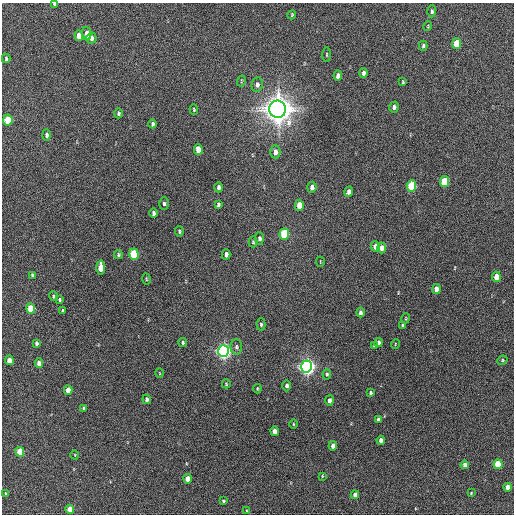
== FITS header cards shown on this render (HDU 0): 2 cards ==
NAXIS1  =                  512 / Axis length
NAXIS2  =                  512 / Axis length

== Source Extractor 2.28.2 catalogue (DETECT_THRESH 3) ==
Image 512 x 512 px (HDU 0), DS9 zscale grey, 1 PNG px = 1 image px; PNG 516 x 516 px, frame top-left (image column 1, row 512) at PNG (2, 3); each listed source drawn as its Kron ellipse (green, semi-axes under 4 px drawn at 4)
Background 517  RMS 14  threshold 43.1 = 3 sigma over >= 5 px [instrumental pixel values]
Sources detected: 96; all 96 listed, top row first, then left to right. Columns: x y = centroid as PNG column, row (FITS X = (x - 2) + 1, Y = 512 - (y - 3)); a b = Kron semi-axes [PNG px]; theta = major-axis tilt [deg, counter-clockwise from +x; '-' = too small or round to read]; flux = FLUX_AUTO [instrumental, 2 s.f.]
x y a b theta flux
54 4 4 3 - 1.1e+03
432 11 6 4 89 1.7e+03
292 15 4 3 - 1.0e+03
428 26 5 3 - 7.7e+02
87 34 7 4 -76 6.5e+03
79 36 5 4 - 9.5e+03
91 38 5 5 - 5.6e+03
457 43 5 4 - 2.8e+04
423 46 5 3 - 1.7e+03
327 54 7 3 90 1.1e+03
6 58 5 3 - 1.6e+03
363 73 5 3 - 2.9e+03
338 76 5 4 - 4.4e+03
241 81 5 3 - 8.7e+02
403 82 3 3 - 8.4e+02
257 85 7 5 83 3.2e+03
394 107 6 4 74 2.8e+03
277 109 9 8 - 1.6e+06
194 110 5 4 - 9.7e+02
118 113 5 4 - 1.6e+03
8 120 5 4 - 2.9e+04
153 124 4 3 - 2.1e+03
47 135 5 4 - 3.0e+03
198 149 5 4 - 1.1e+04
275 152 6 5 - 5.9e+03
445 182 5 4 - 4.0e+04
411 186 6 4 85 5.6e+04
219 187 5 4 - 3.7e+03
312 187 5 4 - 3.5e+03
349 192 5 4 - 4.2e+03
164 204 6 4 -87 2.0e+03
218 204 4 3 - 1.7e+03
299 205 5 4 - 1.4e+04
153 213 4 3 - 2.8e+03
179 231 5 4 - 1.4e+03
284 234 6 5 - 6.3e+04
259 239 6 4 -88 2.6e+03
253 242 5 4 - 1.2e+03
375 247 5 4 - 6.3e+03
382 248 5 4 - 6.5e+03
134 254 5 4 - 6.2e+04
226 254 5 4 - 4.1e+03
118 255 4 3 - 1.4e+03
320 262 5 2 - 6.6e+02
101 267 7 4 -87 1.9e+04
32 275 4 3 - 1.6e+03
496 277 5 4 - 1.2e+04
146 279 5 3 - 9.7e+02
436 289 5 4 - 7.7e+03
53 296 5 4 - 1.4e+03
59 299 4 3 - 1.4e+03
31 309 5 4 - 3.3e+04
63 311 4 3 - 1.4e+03
360 312 5 3 - 2.6e+03
406 318 5 3 - 7.3e+02
261 324 6 4 -90 1.6e+03
403 325 4 3 - 1.4e+03
36 343 4 3 - 2.2e+03
183 343 4 4 - 1.5e+03
378 343 4 4 - 3.8e+03
395 344 5 3 - 7.1e+02
374 346 4 3 - 1.5e+03
236 347 7 6 - 2.4e+03
223 351 6 5 - 4.7e+05
9 360 5 4 - 1.0e+04
502 360 5 4 - 1.3e+03
39 363 5 4 - 6.1e+03
307 366 6 5 - 5.4e+05
159 373 5 3 - 7.3e+02
327 374 5 4 - 1.3e+03
226 384 4 3 - 9.7e+02
287 386 5 4 - 2.9e+03
257 389 5 3 - 9.0e+02
68 390 5 4 - 1.2e+04
370 393 4 3 - 1.5e+03
147 399 5 4 - 2.5e+03
329 400 5 4 - 3.1e+03
83 408 4 3 - 1.7e+03
378 419 4 3 - 1.8e+03
293 424 4 3 - 8.3e+02
275 431 4 4 - 6.8e+03
381 440 4 4 - 4.4e+03
333 446 4 4 - 5.7e+03
20 452 5 4 - 2.5e+04
75 455 4 3 - 6.7e+02
498 464 5 4 - 3.1e+04
465 465 4 4 - 4.3e+03
322 476 3 2 - 6.9e+02
188 479 4 4 - 1.0e+04
508 487 4 4 - 7.3e+03
6 493 3 3 - 9.7e+02
471 493 4 3 - 8.0e+02
355 495 4 4 - 5.7e+03
223 501 4 3 - 1.1e+03
70 509 4 4 - 1.2e+04
246 511 3 2 - 7.3e+02
At the frame edge (FLAGS 8, measured only in part): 1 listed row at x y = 54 4